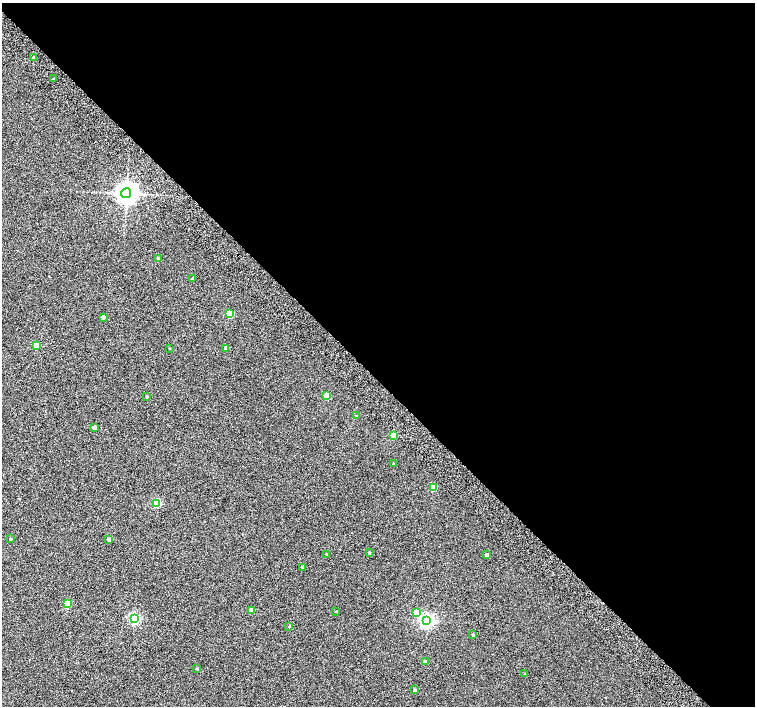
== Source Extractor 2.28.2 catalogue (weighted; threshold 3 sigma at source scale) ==
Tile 8 of 4 x 4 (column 4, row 2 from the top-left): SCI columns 4568-6073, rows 3080-4486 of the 6118 x 6093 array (HDU 1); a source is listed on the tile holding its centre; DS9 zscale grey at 2 x 2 block average (1 PNG px = mean of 2 x 2 image px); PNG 757 x 708 px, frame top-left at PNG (2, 3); each listed source drawn as its Kron ellipse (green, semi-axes under 4 px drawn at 4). Shown black and unused: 54% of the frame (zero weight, under 2 of 3 exposures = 3% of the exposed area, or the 3 px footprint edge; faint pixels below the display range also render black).
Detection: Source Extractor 2.28.2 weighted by HDU 2 'WHT'; one run over the whole footprint, this tile lists its part. Background 0.0524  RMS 0.052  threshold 0.234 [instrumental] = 3 sigma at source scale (4.5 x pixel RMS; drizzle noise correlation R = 1.50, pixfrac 1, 0.0396/0.0396 arcsec/px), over >= 5 px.
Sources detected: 37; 1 inside a brighter listed object's ellipse — not listed separately; the other 36 listed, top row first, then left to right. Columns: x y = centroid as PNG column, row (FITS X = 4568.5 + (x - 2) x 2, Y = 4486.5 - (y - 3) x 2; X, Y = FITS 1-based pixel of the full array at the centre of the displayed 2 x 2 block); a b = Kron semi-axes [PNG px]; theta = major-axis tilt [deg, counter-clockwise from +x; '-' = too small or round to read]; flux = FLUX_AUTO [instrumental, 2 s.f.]
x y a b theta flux
33 58 2 2 - 34
54 79 2 2 - 6.8
126 193 5 5 - 8100
158 258 3 3 - 33
193 279 2 2 - 34
229 314 3 3 - 280
103 317 3 3 - 34
36 345 3 3 - 180
170 348 2 2 - 6
225 348 3 3 - 31
146 396 2 2 - 9.1
326 396 3 3 - 240
357 416 3 2 - 6.6
94 427 3 3 - 68
393 435 3 3 - 280
393 464 2 2 - 8.4
433 487 3 3 - 220
157 503 3 3 - 490
11 539 2 2 - 11
109 539 2 2 - 35
369 552 2 2 - 15
327 554 2 2 - 16
487 555 3 3 - 41
302 567 3 2 - 10
67 604 3 3 - 310
251 610 3 3 - 110
336 611 2 2 - 8.4
416 613 3 3 - 170
134 618 4 3 - 1200
427 621 4 4 - 2200
289 626 3 2 - 6.7
473 634 3 2 - 10
426 662 3 3 - 52
197 669 3 2 - 11
525 673 2 2 - 4
415 690 3 3 - 18